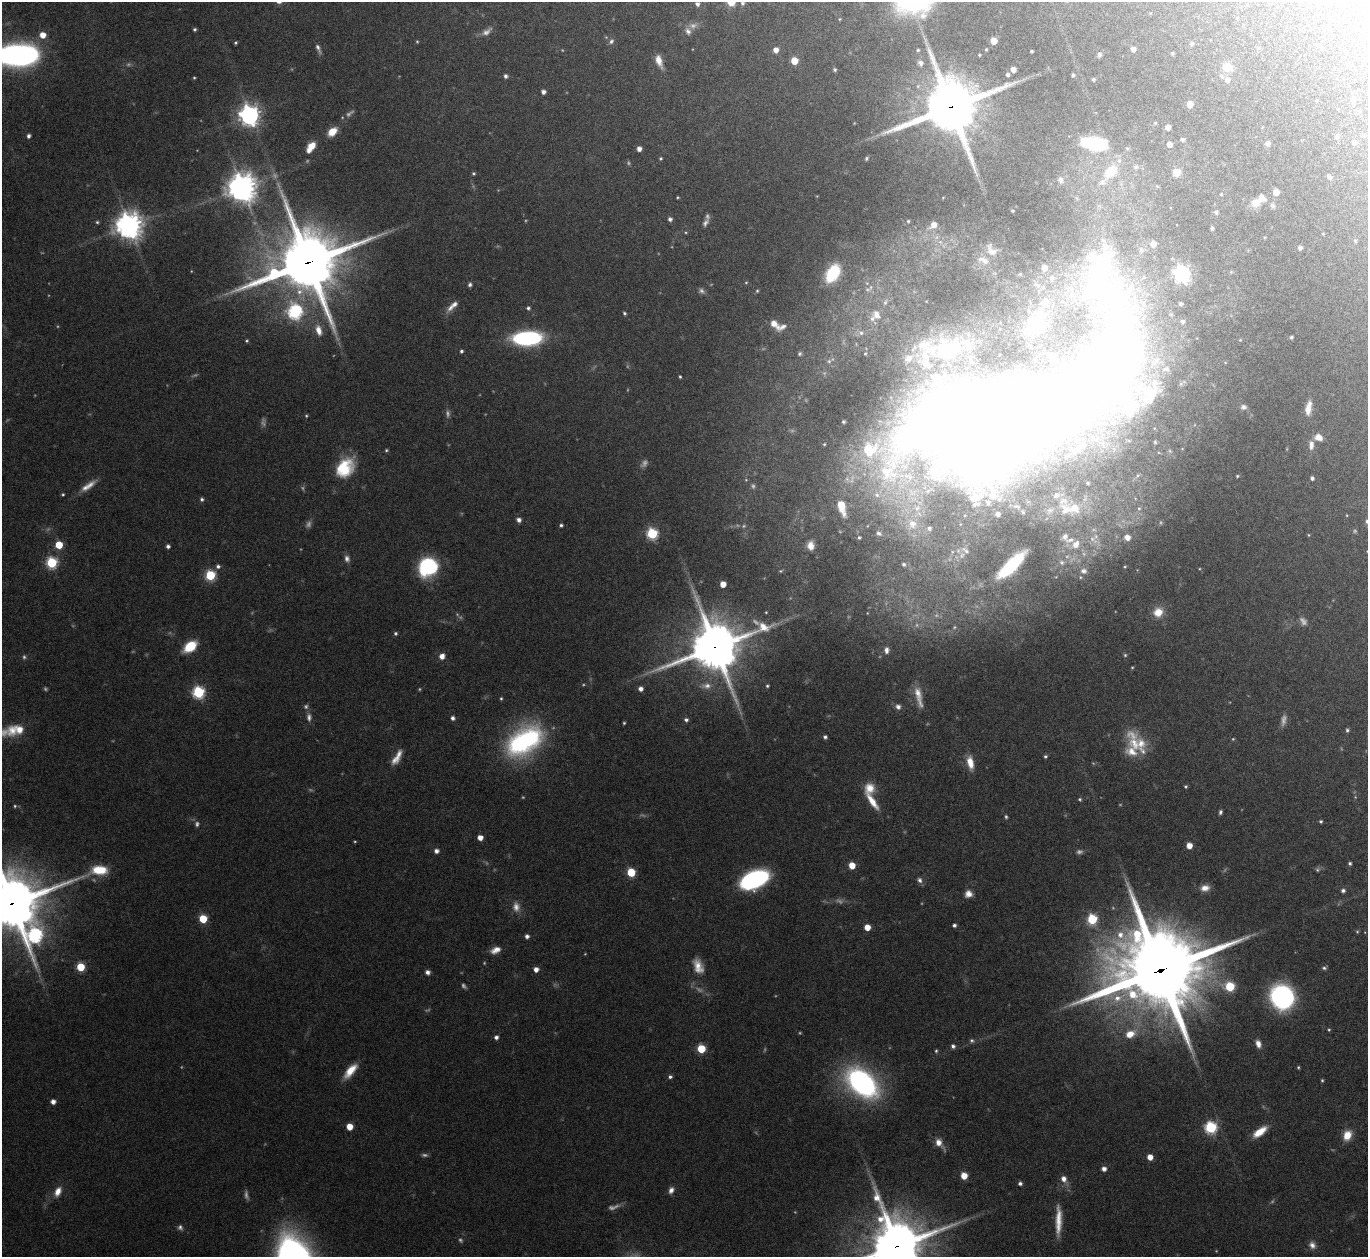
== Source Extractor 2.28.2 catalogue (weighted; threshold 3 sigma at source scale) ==
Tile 10 of 4 x 4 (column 2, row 3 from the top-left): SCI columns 1411-2776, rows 1448-2702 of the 5553 x 5541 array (HDU 1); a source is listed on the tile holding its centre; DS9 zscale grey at full resolution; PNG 1370 x 1259 px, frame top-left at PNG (2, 2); no overlay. Shown black and unused: <1% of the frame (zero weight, under 8 of 15 exposures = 4% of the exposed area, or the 3 px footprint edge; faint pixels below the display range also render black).
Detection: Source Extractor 2.28.2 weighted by HDU 2 'WHT'; one run over the whole footprint, this tile lists its part. Background 0.0798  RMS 0.0027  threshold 0.0112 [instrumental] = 3 sigma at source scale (4.09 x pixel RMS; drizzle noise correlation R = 1.36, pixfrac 0.8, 0.05/0.05 arcsec/px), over >= 5 px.
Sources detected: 324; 45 too faint to see at this stretch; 4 inside a brighter object's white glare — not listed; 20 inside a brighter listed object's ellipse — not listed separately; the other 255 listed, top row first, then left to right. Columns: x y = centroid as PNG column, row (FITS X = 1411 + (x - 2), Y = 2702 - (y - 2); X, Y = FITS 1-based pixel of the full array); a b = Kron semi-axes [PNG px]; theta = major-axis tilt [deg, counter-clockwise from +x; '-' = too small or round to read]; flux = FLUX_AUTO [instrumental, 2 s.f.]
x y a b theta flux
731 2 5 5 - 11
742 3 5 5 - 0.53
697 4 5 4 - 0.86
195 29 4 4 - 0.44
688 31 11 7 -60 1.2
42 35 6 6 - 2.9
417 41 4 4 - 0.24
611 41 7 6 - 0.69
994 41 5 5 - 3.6
235 43 3 3 - 0.35
1192 43 5 4 - 0.5
318 48 13 5 -68 0.94
986 49 2 2 - 0.21
1133 49 4 4 - 1.5
776 50 4 4 - 2
918 50 3 3 - 0.3
1032 51 3 3 - 0.34
1172 53 3 3 - 0.33
18 55 36 18 1 81
979 55 3 2 - 0.24
1099 55 6 5 - 0.66
659 61 16 7 -70 2.4
794 61 5 5 - 5.4
920 63 7 6 - 0.78
1227 67 5 5 - 9.6
1013 69 4 4 - 1.7
835 70 4 4 - 0.49
1007 75 4 3 - 0.58
1073 75 3 3 - 0.41
506 76 5 4 - 0.75
194 78 3 3 - 0.26
1093 79 4 4 - 0.43
1227 80 7 6 - 1.2
543 92 4 4 - 1.1
1354 100 7 5 -78 0.56
1190 104 5 5 - 3.5
951 107 17 16 - 1600
249 115 7 7 - 180
1168 127 4 4 - 1.6
332 132 9 6 42 4.1
29 136 4 4 - 0.78
1364 136 5 4 - 0.35
1337 137 5 5 - 0.56
1183 139 4 4 - 0.53
1354 142 5 4 - 0.59
1267 143 5 5 - 0.91
1094 144 25 11 -10 21
1169 144 4 4 - 1.7
311 147 13 7 55 3.6
1127 148 5 4 - 0.35
639 149 4 4 - 1.6
661 158 4 4 - 0.31
866 158 4 3 - 0.29
1136 167 6 6 - 0.62
1111 172 19 12 46 7
1176 172 5 5 - 4.7
473 173 5 5 - 0.39
1329 177 7 4 -31 0.52
1060 180 9 7 -74 0.92
242 188 9 9 - 420
1276 192 5 5 - 3
1221 194 3 3 - 0.24
678 197 3 3 - 0.24
1255 202 10 8 0 2.2
1273 206 8 6 -45 0.54
1012 211 3 3 - 0.29
1216 212 5 4 - 0.4
670 219 5 5 - 0.82
908 221 3 3 - 0.24
97 222 4 4 - 0.37
934 225 5 5 - 2.1
129 226 9 8 - 340
1212 228 3 3 - 0.5
1355 241 5 4 - 0.35
1153 244 6 5 - 1.7
1300 248 4 4 - 0.78
991 250 19 10 -56 2.7
984 260 18 8 -26 2.3
308 262 21 19 24 2100
1044 268 5 5 - 2.3
833 273 17 10 59 13
1182 273 7 6 - 86
1052 278 8 7 - 0.88
746 282 5 3 - 0.24
470 284 5 4 - 0.61
757 291 5 4 - 0.32
885 302 7 5 69 0.47
1181 304 3 3 - 0.52
452 306 17 6 43 2
528 308 4 4 - 0.52
295 312 8 7 - 42
624 313 4 4 - 0.42
876 314 12 9 -69 1.8
1039 318 29 18 65 5.3
1182 321 3 3 - 0.53
774 324 12 6 -44 2.6
319 330 14 7 -75 2.2
861 333 6 6 - 0.76
1291 337 3 3 - 0.37
527 338 24 11 2 38
247 341 5 4 - 0.33
461 351 4 3 - 0.51
943 351 45 34 62 25
799 354 5 5 - 0.44
1052 359 7 6 - 0.82
829 361 6 6 - 0.62
1166 369 9 5 15 0.67
680 377 3 3 - 0.32
1243 407 8 6 -3 0.75
1308 408 15 6 79 2.2
1013 415 285 113 32 820
306 416 4 4 - 0.26
843 422 3 3 - 0.44
1318 437 9 7 -18 2
1077 440 16 11 -78 5.7
1311 445 12 7 88 1.5
386 450 4 4 - 0.33
1170 451 6 4 -71 0.38
345 468 22 17 53 11
1237 476 4 4 - 0.27
1312 478 4 4 - 0.71
746 480 5 3 - 0.22
1088 483 5 4 - 0.42
63 494 4 4 - 0.33
992 494 21 11 -83 4
877 495 10 8 -19 2.1
1056 495 11 8 38 1.4
202 499 5 5 - 0.56
976 504 11 5 10 0.76
842 507 19 8 -74 5.3
1074 508 18 16 -21 6.1
1139 508 5 5 - 0.44
998 514 4 4 - 1.1
519 520 5 5 - 1.1
1367 521 5 4 - 0.76
912 524 23 21 -50 10
561 525 4 3 - 0.5
879 533 10 7 -32 1
652 534 6 6 - 25
1308 535 5 3 - 0.24
859 537 5 5 - 0.45
1065 537 9 7 86 1
1127 537 6 6 - 1.8
1092 539 7 6 - 0.93
1076 544 12 9 56 2.3
59 545 5 5 - 7.2
168 546 4 4 - 0.76
811 546 10 8 -84 2.3
965 550 16 7 -33 1.9
347 558 9 7 -73 1.1
1061 562 7 6 - 0.64
52 563 6 6 - 24
904 564 6 5 - 0.51
1011 565 30 9 45 21
218 566 6 5 - 0.69
1125 566 4 3 - 0.21
428 567 18 16 29 24
1083 571 8 7 - 0.9
210 575 6 5 - 20
723 584 5 5 - 2.8
1158 612 11 10 - 3.6
954 627 5 3 - 0.2
395 633 4 4 - 0.48
190 646 13 8 36 7.6
715 647 18 16 25 1200
886 650 7 5 87 0.95
442 656 6 6 - 1.7
1132 667 4 4 - 0.25
707 686 14 9 5 2.1
767 686 4 4 - 0.36
641 689 5 5 - 1.3
198 692 6 6 - 33
919 697 32 8 -77 3.7
501 698 4 4 - 0.32
898 707 7 6 - 1.2
309 717 11 7 -85 1.1
453 718 5 4 - 0.94
686 720 5 5 - 0.7
624 723 3 3 - 0.31
12 730 17 12 -88 3.2
1347 730 5 4 - 0.45
825 737 5 4 - 0.63
1233 739 4 3 - 0.26
524 741 41 25 35 42
1134 744 43 16 -65 8.1
1045 756 4 4 - 0.42
397 757 20 7 60 2.8
970 762 15 7 -79 3.4
1185 787 4 4 - 0.34
1080 799 4 4 - 0.35
872 801 25 7 -55 4.2
15 806 5 4 - 0.31
1220 812 5 4 - 0.54
1006 817 5 4 - 0.37
1321 821 4 3 - 0.4
480 838 4 4 - 2.1
1189 845 5 4 - 2.9
436 851 5 4 - 1.3
1350 863 4 3 - 0.46
852 865 5 5 - 4.2
1317 870 6 5 - 0.44
631 872 5 5 - 11
754 879 24 13 23 39
920 880 8 6 -64 0.86
1205 888 10 8 11 2
1343 890 5 4 - 0.75
968 894 8 8 - 1.7
12 903 26 17 22 1600
516 907 14 10 -83 2.1
203 919 5 5 - 9.9
1092 919 6 5 - 19
954 925 4 3 - 0.65
867 927 5 5 - 3.4
1357 932 4 4 - 0.27
35 935 14 9 74 58
527 936 4 4 - 0.95
495 950 12 7 25 2
698 966 19 11 -69 3.5
80 967 5 5 - 11
1324 968 6 4 -2 0.5
536 969 5 5 - 1.6
1160 970 30 27 7 3100
427 972 5 4 - 1.1
1230 986 6 5 - 15
1282 997 19 17 -54 46
1329 1030 4 4 - 0.28
1130 1034 12 8 24 3.4
496 1037 4 4 - 0.9
972 1041 6 5 - 0.55
1258 1044 9 6 -70 1.6
953 1046 5 5 - 0.82
701 1049 5 5 - 9.8
936 1051 5 4 - 0.36
1298 1067 4 3 - 0.31
350 1071 19 8 49 4.3
670 1077 5 4 - 0.61
1322 1080 4 3 - 0.33
862 1083 29 18 -41 65
53 1102 4 4 - 1.5
349 1127 5 5 - 3.9
1211 1127 6 6 - 33
1260 1132 17 7 36 4.4
1347 1135 12 9 65 3.7
939 1142 9 7 -60 2.2
1150 1157 5 4 - 2.6
1104 1169 5 4 - 1.3
964 1176 5 5 - 3.8
1064 1179 8 7 - 1.7
1020 1183 4 4 - 0.73
671 1190 8 6 68 1.2
58 1191 12 8 64 2.4
1058 1221 38 7 89 4.8
180 1227 7 6 - 0.72
1312 1245 10 8 -54 1.4
897 1246 18 18 - 1400
Overlapping masked pixels (flux is a lower limit): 7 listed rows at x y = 951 107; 308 262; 1013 415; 715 647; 12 903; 1160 970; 897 1246
Isophote crosses this tile's border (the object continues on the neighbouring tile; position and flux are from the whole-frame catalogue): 6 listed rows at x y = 731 2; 18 55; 1013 415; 1367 521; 12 903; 897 1246